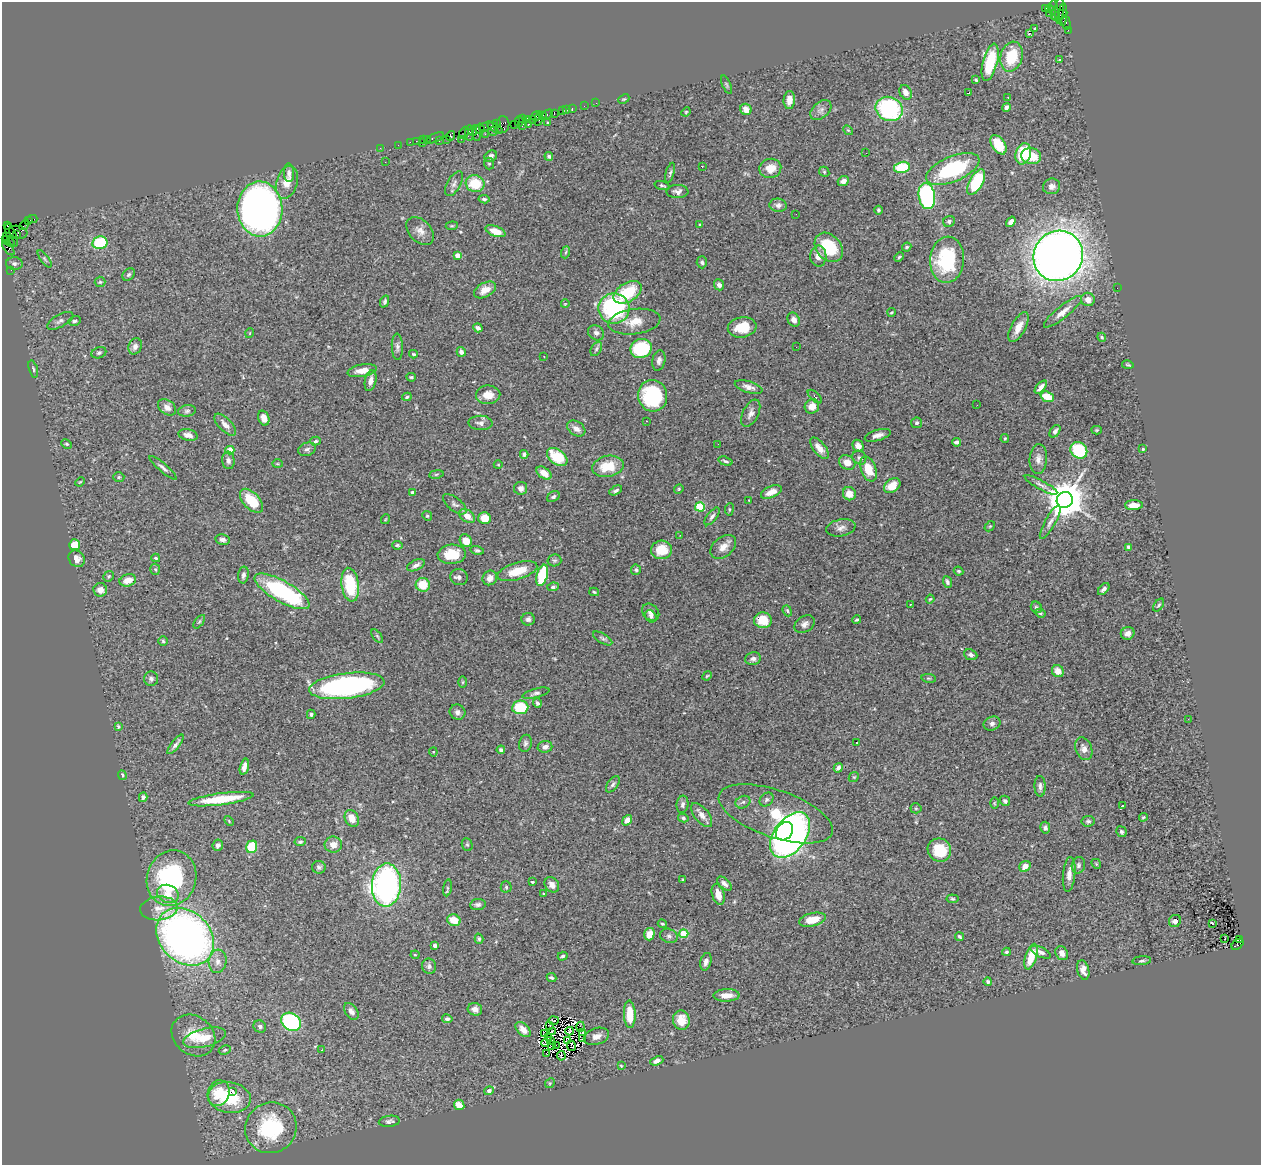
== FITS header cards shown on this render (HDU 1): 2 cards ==
NAXIS1  =                 1259
NAXIS2  =                 1163

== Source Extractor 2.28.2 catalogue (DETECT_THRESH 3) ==
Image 1259 x 1163 px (HDU 1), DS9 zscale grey, 1 PNG px = 1 image px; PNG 1263 x 1167 px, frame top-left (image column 1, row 1163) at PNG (2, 2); each listed source drawn as its Kron ellipse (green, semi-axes under 4 px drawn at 4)
Background 1.89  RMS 0.055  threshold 0.164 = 3 sigma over >= 5 px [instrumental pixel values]
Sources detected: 434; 5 with non-positive FLUX_AUTO (blend fragments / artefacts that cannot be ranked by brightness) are neither listed nor drawn; the other 429 listed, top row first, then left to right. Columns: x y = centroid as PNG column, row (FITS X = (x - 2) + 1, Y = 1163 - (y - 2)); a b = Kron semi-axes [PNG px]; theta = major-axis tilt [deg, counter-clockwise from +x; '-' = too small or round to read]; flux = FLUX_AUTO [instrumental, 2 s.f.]
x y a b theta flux
1045 8 3 2 - 440
1049 8 4 3 - 38
1054 10 10 3 -83 340
1059 10 13 4 86 600
1049 13 2 2 - 24
1063 14 11 4 88 550
1059 15 8 2 24 160
1066 23 7 3 -77 100
1034 28 3 2 - 2.6
1068 30 2 2 - 30
1029 34 3 2 - 3.4
1012 57 15 11 75 140
1059 60 3 3 - 5.8
990 62 19 7 75 180
976 80 4 3 - 4.9
726 85 10 3 -67 5.2
906 92 7 5 -60 21
969 93 3 2 - 5.3
1008 97 3 2 - 7.8
624 99 6 4 24 4.3
789 100 9 5 85 29
596 103 2 2 - 29
584 106 2 2 - 23
1006 107 4 4 - 13
572 109 4 2 - 150
746 109 6 5 - 35
889 109 14 12 -23 420
567 110 2 2 - 23
821 110 12 8 42 18
563 111 3 3 - 150
686 112 5 4 - 3.7
554 113 4 2 - 60
548 114 5 3 - 160
543 115 3 2 - 79
536 116 5 3 - 79
522 119 3 2 - 100
527 119 4 2 - 190
533 119 4 2 - 140
539 119 7 3 80 250
519 121 5 2 - 110
548 123 4 3 - 4
497 124 2 2 - 36
514 124 2 2 - 91
528 124 3 3 - 250
503 125 8 6 82 440
486 126 7 3 19 390
522 126 4 2 - 150
495 128 8 4 -30 230
480 129 5 3 - 300
848 130 5 4 - 4.1
493 131 4 3 - 420
473 132 4 3 - 210
464 133 7 3 59 190
469 133 8 4 89 420
477 133 8 4 -85 440
485 134 2 2 - 76
450 136 5 4 - 370
435 138 9 4 27 300
423 139 3 2 - 150
427 139 3 2 - 110
447 139 3 2 - 160
461 139 2 2 - 33
416 141 2 2 - 48
439 141 4 3 - 94
410 142 2 2 - 54
422 143 2 2 - 190
398 145 2 2 - 39
998 145 11 6 -57 87
380 148 2 2 - 38
866 153 3 2 - 3.1
1023 154 11 7 73 120
491 156 7 5 32 13
549 156 4 4 - 6
1031 156 10 8 -15 91
385 162 3 2 - 3.1
489 164 6 5 - 4.8
702 166 2 2 - 11
902 167 8 5 12 140
770 168 11 9 14 48
953 169 28 12 23 330
824 172 5 4 - 5.1
289 173 9 5 -87 12
670 173 10 4 74 7.8
843 181 6 4 23 18
287 182 16 10 73 43
976 182 14 6 61 200
454 184 14 6 60 16
475 184 9 8 - 110
662 186 8 4 -16 6.6
1052 186 9 7 17 18
677 191 11 6 1 16
927 196 13 8 -81 530
484 199 5 3 - 7
778 205 8 6 -8 14
260 209 27 22 -88 2200
878 210 4 4 - 6.9
796 214 2 2 - 5.9
32 219 5 2 - 68
28 220 3 2 - 100
949 221 6 5 - 7.9
1011 222 6 4 54 19
24 225 5 2 - 80
700 225 3 3 - 3.7
8 226 4 2 - 58
452 226 6 4 6 4.7
420 231 16 11 -45 30
495 231 10 5 -20 46
18 232 9 6 -15 690
11 235 12 5 -67 710
16 235 4 3 - 230
7 237 3 2 - 66
8 241 7 3 -31 400
100 243 7 6 - 230
829 247 16 12 -49 150
907 247 5 3 - 5.4
8 248 8 4 -51 330
566 252 6 4 70 5.8
457 255 4 4 - 26
818 256 10 8 -87 26
1058 256 26 24 56 4600
899 257 5 4 - 4.6
45 259 10 4 -54 6.8
947 260 23 17 85 250
702 262 6 5 - 8.2
14 264 8 6 -5 12
11 270 2 2 - 32
129 275 7 5 44 7.2
100 282 5 5 - 5.1
719 285 5 5 - 15
1117 288 2 2 - 7.8
485 290 12 7 28 38
628 292 15 9 31 140
1088 299 7 6 - 24
385 301 6 4 67 6.6
565 304 4 2 - 2.6
614 308 15 15 - 400
891 312 4 3 - 3.6
1063 312 24 6 39 34
794 320 7 6 - 16
60 321 14 6 28 14
75 321 6 5 - 10
634 322 26 12 7 61
742 327 14 10 9 85
1018 327 16 7 61 39
478 328 5 4 - 12
250 333 5 3 - 2.9
596 333 8 7 - 14
1102 337 4 4 - 4.1
135 346 8 6 66 16
397 347 13 5 -88 13
796 347 2 2 - 5.8
641 348 11 9 20 220
596 349 8 5 61 8.5
461 352 5 4 - 13
99 353 7 5 20 7.2
413 354 4 3 - 4.9
544 356 3 2 - 5.9
659 360 10 6 78 15
1128 365 6 3 -11 4.2
33 369 9 4 -73 6.9
362 371 15 6 10 37
411 377 5 3 - 4.9
371 381 10 5 78 20
749 387 14 5 -16 20
1041 387 8 3 49 18
488 395 12 9 2 40
653 396 16 14 -75 310
407 397 5 4 - 5.3
815 397 9 4 -42 6.7
1047 397 7 5 -20 67
977 405 2 2 - 7.5
812 406 7 7 - 34
167 407 10 7 -35 21
187 411 9 5 8 8.8
751 413 15 8 64 20
264 418 8 5 -71 24
646 421 3 2 - 3.8
480 423 12 7 -2 16
917 423 5 5 - 7.4
225 425 14 6 -46 24
576 429 10 7 -33 22
1097 430 5 4 - 4.1
1055 431 7 4 55 12
188 435 10 5 -13 19
878 435 13 5 16 22
1005 439 4 3 - 4.2
316 441 5 4 - 5.7
957 442 4 3 - 9.8
67 444 6 4 -26 5
718 444 2 2 - 6.1
858 446 6 5 - 22
819 448 13 6 -52 29
307 449 9 6 19 11
1143 449 3 3 - 3.5
230 450 4 4 - 61
1079 450 9 7 -42 180
524 454 4 4 - 7
557 457 11 7 -35 120
859 458 7 6 - 10
1038 459 15 8 85 24
228 460 9 6 -82 12
725 461 7 3 -17 7.1
847 462 9 7 -29 36
278 464 5 3 - 3.2
498 465 4 3 - 2.5
608 466 16 10 11 98
163 468 17 4 -40 13
868 469 13 7 -68 71
544 473 8 5 -37 33
436 474 7 3 9 4.9
119 477 5 5 - 5.9
80 482 5 3 - 3.3
1041 485 18 4 -28 15
892 486 9 6 35 49
521 488 6 6 - 19
679 489 5 4 - 4.3
616 490 7 3 28 7.7
412 492 3 3 - 9.4
771 492 11 5 25 36
849 494 7 6 - 40
553 497 7 5 32 7.5
749 500 2 2 - 2
1065 500 8 8 - 12000
251 501 14 8 -47 110
455 504 14 6 -38 13
1134 505 9 5 1 34
700 507 5 4 - 230
729 509 6 3 83 4.2
427 516 5 4 - 4.8
467 516 9 6 -36 34
712 516 11 4 52 11
484 518 6 6 - 58
386 519 5 3 - 3
1050 522 19 5 61 20
990 526 6 4 42 4.2
841 528 15 8 11 21
680 535 2 2 - 2.3
222 540 7 5 -13 13
466 541 6 5 - 45
75 545 5 5 - 54
397 545 5 3 - 5.2
723 547 14 10 40 32
1129 547 3 3 - 23
477 550 7 4 -14 7.6
662 550 10 9 - 67
452 554 14 9 5 86
156 558 4 3 - 5.5
77 559 9 7 -52 24
554 560 7 6 - 7.1
416 565 9 5 25 14
155 569 5 5 - 5.2
636 570 5 5 - 7
517 571 21 8 17 81
958 571 5 3 - 4.8
243 575 8 5 81 12
542 575 11 5 75 210
109 576 5 5 - 5.9
459 577 9 8 - 12
490 578 7 7 - 22
128 580 8 6 16 38
947 582 6 4 -70 8.3
350 585 17 8 -82 180
423 585 7 7 - 92
553 587 6 4 8 7.9
1104 589 7 4 48 12
100 590 7 6 - 28
282 591 31 10 -29 480
594 592 5 4 - 4.7
930 599 4 2 - 3.7
910 604 3 2 - 3.3
1159 605 7 3 55 5
1036 607 6 5 - 7.1
787 611 6 4 -68 5.4
651 612 9 7 -43 16
1040 613 5 4 - 6.3
651 616 7 5 -52 7.4
528 619 6 6 - 12
763 620 9 8 - 71
856 620 4 4 - 5.7
199 622 8 4 54 6.1
805 624 11 7 33 17
1128 633 7 6 - 19
377 636 8 4 -55 5.8
603 638 11 5 -31 9.1
163 641 5 5 - 5.1
971 655 7 5 -24 12
753 659 8 6 12 12
1058 671 6 5 - 30
707 676 5 4 - 3.6
929 678 7 3 -9 4.9
151 679 7 7 - 12
463 682 6 4 89 4.4
347 686 38 12 7 780
536 693 14 4 15 12
537 703 5 4 - 8.1
520 707 8 6 6 160
458 712 8 7 - 14
311 714 5 3 - 6.1
1188 719 2 2 - 7.4
992 723 8 6 23 14
118 727 3 3 - 7.4
525 743 8 6 76 10
856 743 3 2 - 8
176 744 12 4 52 13
545 747 7 6 - 17
1084 749 12 8 -70 21
501 750 4 4 - 9.9
433 752 4 4 - 3.8
244 767 8 4 76 23
838 768 5 4 - 10
122 775 5 4 - 6.9
854 777 5 4 - 4.4
613 784 9 5 54 9.8
1040 786 10 5 -88 13
143 797 4 4 - 11
221 799 33 6 7 150
766 800 8 6 45 10
1005 801 5 4 - 8.8
743 802 7 6 - 10
994 803 5 3 - 3.4
683 804 9 6 83 12
1123 806 3 2 - 3.7
916 808 5 5 - 4.7
776 814 60 23 -19 310
702 815 14 7 -52 27
1143 817 4 3 - 4.7
352 818 9 6 -61 39
683 818 5 4 - 6.5
627 820 5 4 - 28
229 821 5 3 - 3.4
1088 821 7 5 8 7.3
1045 828 6 5 - 11
784 831 10 7 51 430
1121 832 6 5 - 6.8
790 835 26 16 53 1500
300 842 6 4 10 6.3
218 845 6 5 - 11
333 845 8 8 - 30
467 845 6 5 - 5.7
252 847 6 5 - 120
939 850 12 11 - 110
1096 864 5 4 - 4.5
1078 865 8 6 77 11
1025 866 6 5 - 27
319 867 7 6 - 9.4
1069 874 17 6 85 29
172 878 28 24 72 530
682 880 4 3 - 2.9
532 882 3 3 - 6.9
724 884 9 5 -43 14
386 885 21 14 87 1200
552 885 8 6 -52 22
506 887 5 5 - 6.3
447 888 8 4 81 6.4
168 894 11 9 -24 39
544 894 3 3 - 3.4
718 894 11 6 -74 37
953 899 6 3 -6 4.6
478 904 8 5 7 10
159 908 19 12 5 51
454 920 7 5 -24 60
812 920 13 6 14 60
1175 921 6 5 - 12
1213 923 3 3 - 75
662 924 4 3 - 4.1
649 934 6 5 - 43
684 934 4 4 - 120
669 936 9 7 -18 12
185 937 32 25 -45 2100
960 937 4 3 - 6.1
479 939 5 4 - 6.2
1225 939 3 2 - 3.7
1239 939 3 2 - 320
1238 944 7 4 40 430
435 945 4 3 - 15
1006 952 4 4 - 6.4
1041 952 11 5 -25 15
1062 953 7 6 - 24
415 955 4 4 - 3.5
563 956 5 3 - 5.6
1031 957 13 5 73 78
218 961 11 9 85 26
1142 961 9 4 6 7.1
706 962 9 5 75 15
429 966 7 7 - 12
1083 970 10 6 -76 22
551 978 5 3 - 6.2
988 982 4 4 - 8.7
727 995 13 6 1 37
475 1009 7 6 - 20
351 1011 9 6 -54 15
630 1014 14 6 -88 74
447 1019 5 4 - 8.7
553 1020 5 3 - 3.8
681 1020 9 8 - 60
291 1022 10 8 -34 440
550 1025 3 2 - 4.5
260 1026 6 6 - 9.3
580 1027 5 2 - 0.82
523 1029 9 5 -46 33
570 1031 4 2 - 3.1
552 1032 4 2 - 1.7
583 1033 3 3 - 7.8
544 1034 3 2 - 4.8
193 1035 23 19 -38 93
596 1036 13 8 17 25
549 1037 3 2 - 5.1
205 1038 22 9 14 70
582 1038 4 3 - 8.3
551 1041 3 2 - 1.7
567 1041 4 2 - 11
545 1043 4 2 - 2.4
552 1045 2 2 - 1.7
556 1045 2 2 - 2.5
571 1046 5 2 - 0.61
225 1050 6 4 28 4.6
322 1050 3 2 - 7.9
547 1054 3 2 - 1.1
561 1056 5 3 - 12
657 1061 7 4 21 16
621 1066 3 3 - 3
550 1083 5 4 - 5.3
489 1091 5 4 - 16
232 1092 3 3 - 41
219 1093 13 10 67 92
229 1097 21 15 -10 170
459 1105 5 5 - 46
389 1121 10 5 7 10
271 1128 26 25 - 290
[5 non-positive-flux detections neither listed nor drawn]